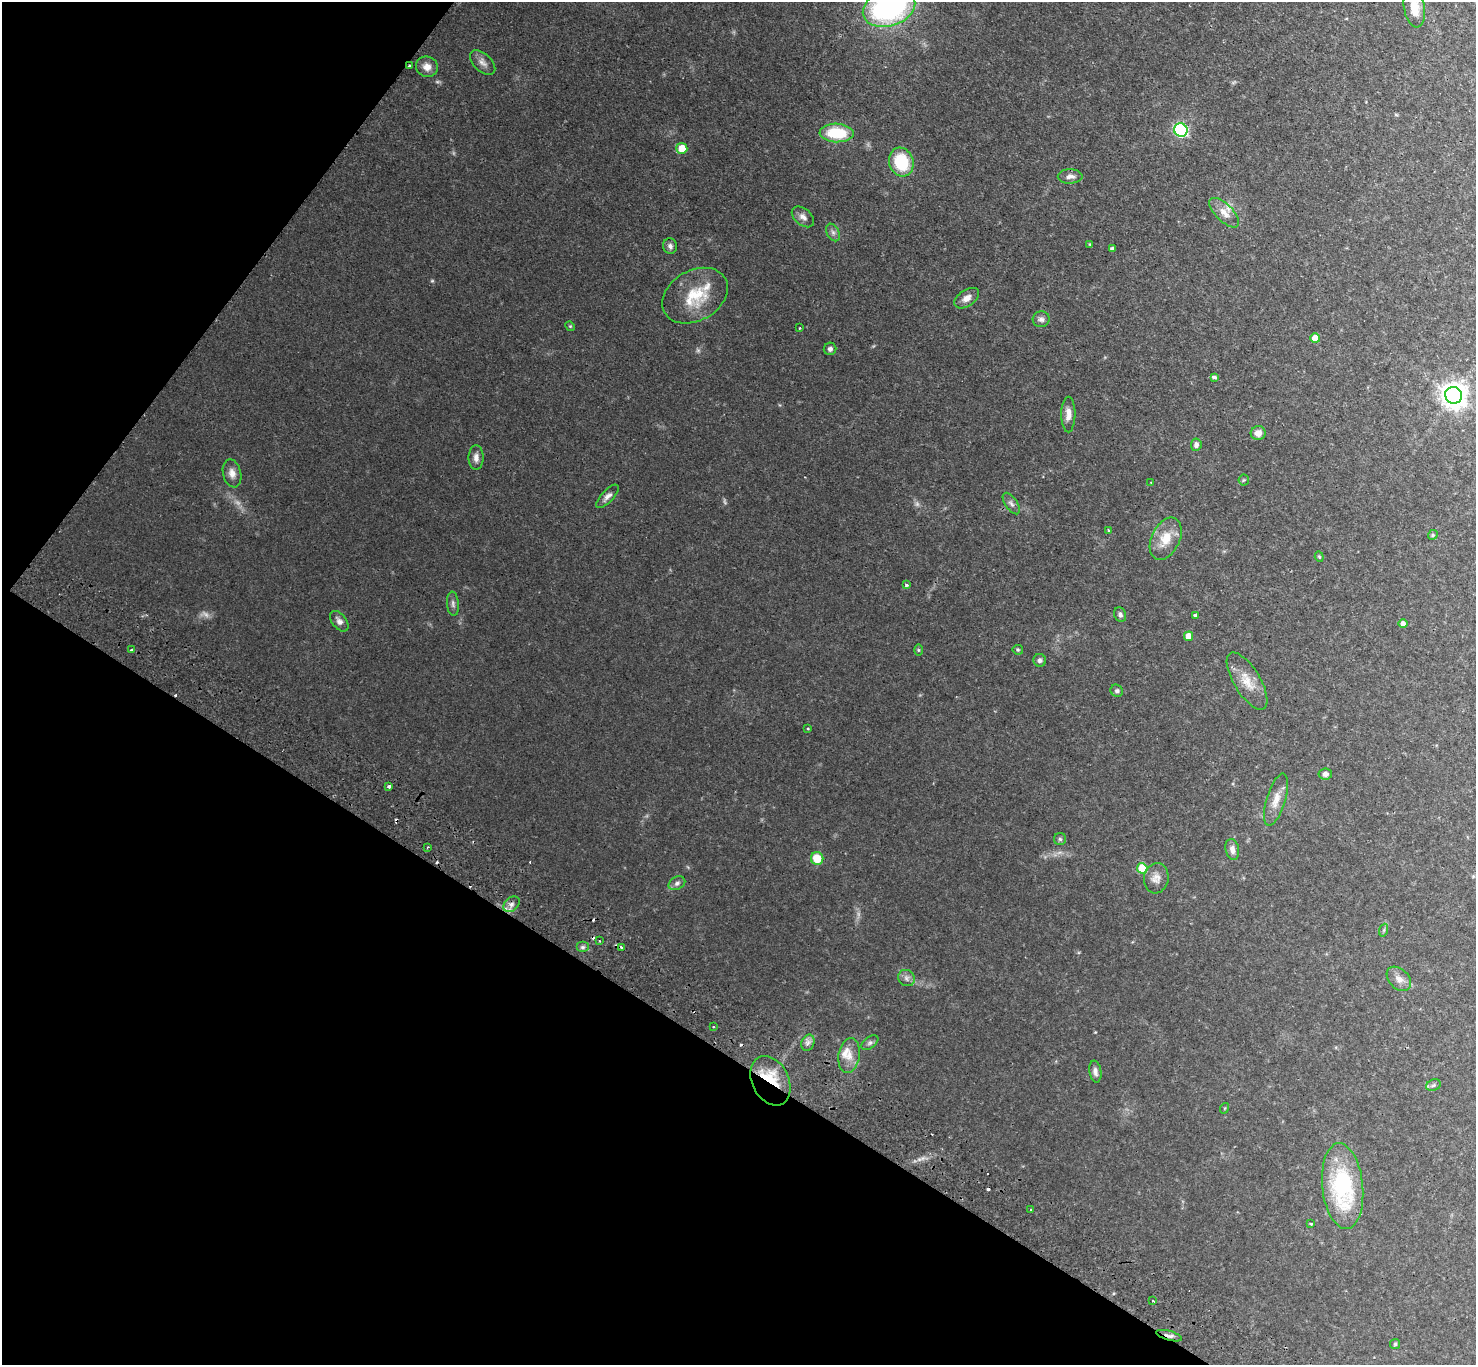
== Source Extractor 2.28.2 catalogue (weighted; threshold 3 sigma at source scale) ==
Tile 9 of 4 x 4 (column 1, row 3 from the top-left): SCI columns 37-1510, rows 1707-3069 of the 5967 x 5999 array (HDU 1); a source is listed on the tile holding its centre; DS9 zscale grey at full resolution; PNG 1478 x 1367 px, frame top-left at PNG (2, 2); each listed source drawn as its Kron ellipse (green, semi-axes under 4 px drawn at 4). Shown black and unused: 30% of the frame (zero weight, under 2 of 3 exposures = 3% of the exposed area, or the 3 px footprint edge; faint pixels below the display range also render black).
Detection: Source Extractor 2.28.2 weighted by HDU 2 'WHT'; one run over the whole footprint, this tile lists its part. Background 0.0825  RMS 0.0069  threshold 0.0309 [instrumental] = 3 sigma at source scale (4.5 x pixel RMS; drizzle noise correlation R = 1.50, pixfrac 1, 0.05/0.05 arcsec/px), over >= 5 px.
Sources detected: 100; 4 too faint to see at this stretch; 8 cosmic-ray / hot-pixel residue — neither listed nor drawn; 5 inside a brighter listed object's ellipse — not listed separately; the other 83 listed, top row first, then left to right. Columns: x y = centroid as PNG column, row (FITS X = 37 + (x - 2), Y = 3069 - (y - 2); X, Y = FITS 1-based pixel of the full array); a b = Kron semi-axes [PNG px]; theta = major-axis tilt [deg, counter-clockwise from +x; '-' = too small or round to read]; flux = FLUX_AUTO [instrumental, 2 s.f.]
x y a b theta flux
889 8 27 18 17 140
1414 8 20 10 -80 11
483 63 15 9 -43 4
409 66 3 2 - 0.77
427 67 11 10 - 5.4
1181 130 7 6 - 110
837 133 17 9 -2 28
682 148 5 5 - 12
901 162 14 12 -73 30
1070 176 12 7 1 3.1
1224 213 19 8 -45 6.6
803 217 13 8 -40 3.6
833 232 9 6 -63 2.1
1090 244 3 3 - 0.59
670 246 8 7 - 2.3
1112 248 4 3 - 1.5
695 296 35 25 29 27
967 298 14 8 33 4.9
1041 319 8 8 - 2.4
570 326 5 4 - 0.67
800 328 3 3 - 0.84
1315 338 5 5 - 9.5
830 349 6 6 - 1.7
1214 377 4 3 - 3.6
1454 395 8 8 - 650
1068 414 18 7 90 5
1258 433 7 7 - 5.3
1196 445 6 5 - 2.6
476 458 12 7 -90 3.8
232 473 14 9 -77 4.6
1244 480 5 5 - 0.91
1151 482 3 2 - 0.49
608 496 15 6 47 3.1
1011 504 12 6 -55 2.6
1108 530 3 2 - 0.6
1433 535 5 4 - 0.95
1166 539 22 14 64 14
1319 557 5 4 - 0.79
906 585 4 3 - 2
453 604 12 6 -85 2.1
1120 615 7 6 - 1.8
1195 615 4 3 - 1.7
339 621 12 7 -53 3
1403 623 4 4 - 2.9
1189 636 5 4 - 7.8
132 650 3 3 - 5.4
918 650 6 4 -89 0.89
1018 650 5 5 - 1
1040 660 6 6 - 1.8
1247 681 33 13 -59 13
1117 691 6 6 - 1.4
808 728 3 2 - 0.58
1325 774 7 5 8 2.8
389 786 4 3 - 3.6
1276 800 27 9 73 8.2
1060 839 6 6 - 1.3
427 847 3 3 - 0.77
1232 849 11 6 -78 3.5
817 858 6 6 - 14
1142 869 5 5 - 23
1156 878 15 12 81 5.8
677 883 9 6 28 2
511 904 9 6 42 3.1
1384 930 6 4 71 1
600 941 3 2 - 0.49
583 947 6 5 - 1.5
622 947 3 3 - 5.6
907 978 8 8 - 2.7
1399 979 14 9 -45 5
713 1027 3 2 - 0.67
808 1043 8 6 68 2.5
870 1043 9 5 37 1.8
849 1056 17 10 80 7.4
1095 1072 11 6 -81 2.8
770 1081 26 18 -64 27
1433 1085 7 5 23 1.3
1225 1108 5 3 - 0.62
1343 1186 43 20 -84 71
1031 1210 3 2 - 0.72
1311 1224 3 3 - 1
1153 1301 3 2 - 1.7
1169 1336 13 4 -15 2.5
1395 1344 5 5 - 0.96
Overlapping masked pixels (flux is a lower limit): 4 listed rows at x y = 409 66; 622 947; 770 1081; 1169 1336
Isophote crosses this tile's border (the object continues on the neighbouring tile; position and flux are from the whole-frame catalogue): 2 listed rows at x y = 889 8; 1414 8